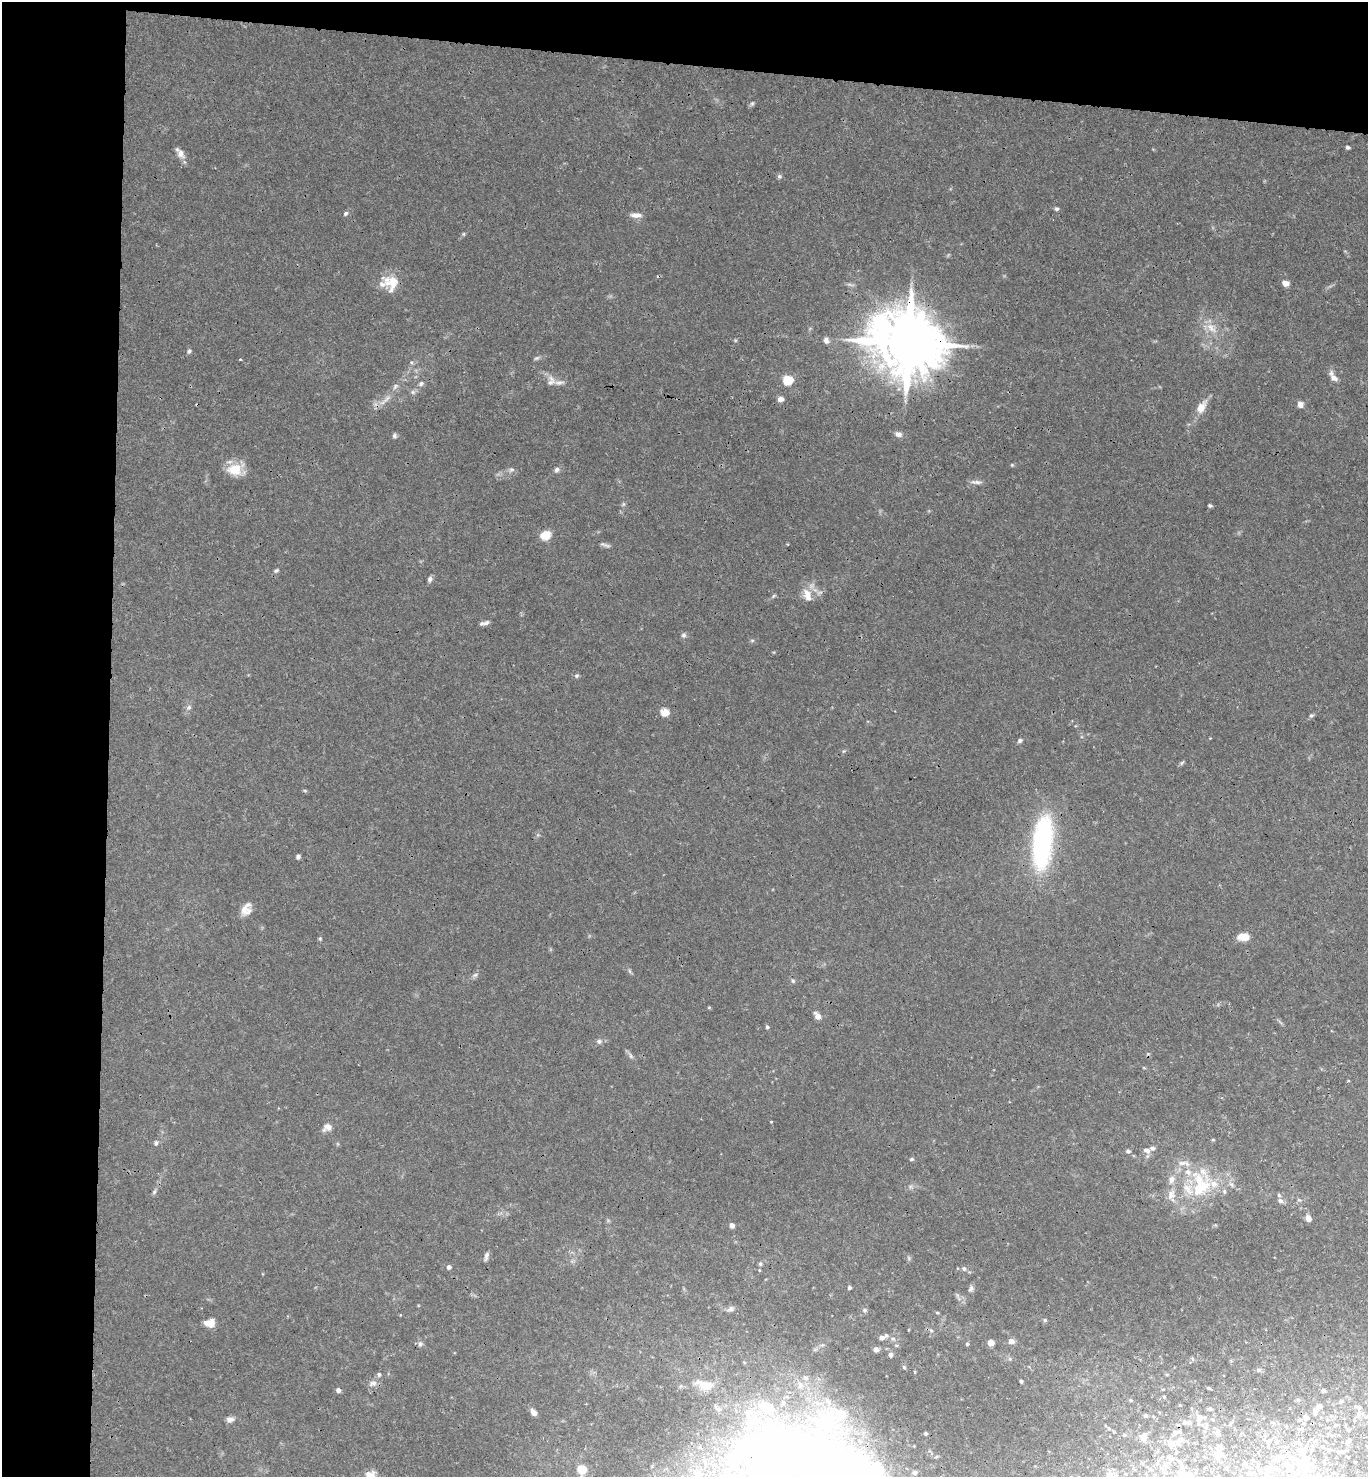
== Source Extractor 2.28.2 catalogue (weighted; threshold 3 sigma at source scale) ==
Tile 1 of 3 x 3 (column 1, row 1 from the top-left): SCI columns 161-1526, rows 2961-4435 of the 4516 x 4442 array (HDU 1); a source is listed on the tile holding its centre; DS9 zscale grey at full resolution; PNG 1370 x 1479 px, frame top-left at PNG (2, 2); no overlay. Shown black and unused: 12% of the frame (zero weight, under 3 of 4 exposures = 6% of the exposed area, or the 3 px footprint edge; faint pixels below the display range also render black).
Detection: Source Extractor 2.28.2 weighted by HDU 2 'WHT'; one run over the whole footprint, this tile lists its part. Background 0.0367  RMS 0.0029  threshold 0.0132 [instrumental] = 3 sigma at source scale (4.5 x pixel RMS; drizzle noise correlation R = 1.50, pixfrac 1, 0.05/0.05 arcsec/px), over >= 5 px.
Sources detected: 175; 1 too faint to see at this stretch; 3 inside a brighter object's white glare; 2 cosmic-ray / hot-pixel residue — not listed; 21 inside a brighter listed object's ellipse — not listed separately; the other 148 listed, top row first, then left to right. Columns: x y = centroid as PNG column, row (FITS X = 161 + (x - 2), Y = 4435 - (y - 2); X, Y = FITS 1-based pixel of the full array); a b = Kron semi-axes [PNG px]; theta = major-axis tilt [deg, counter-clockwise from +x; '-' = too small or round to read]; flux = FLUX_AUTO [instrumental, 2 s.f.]
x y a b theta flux
752 104 7 5 63 0.55
1348 147 5 4 - 0.54
180 153 16 7 -55 2
779 176 6 5 - 0.58
1057 209 6 5 - 0.52
346 213 6 5 - 0.7
636 215 15 6 0 1.7
464 234 6 4 90 0.35
392 283 22 18 -42 6.3
1285 283 6 5 - 2.3
849 284 9 4 -19 0.62
1211 328 18 9 -47 3.5
826 340 9 7 -70 1.1
908 343 20 16 -14 2800
189 351 7 5 59 0.62
240 359 3 3 - 0.26
1334 378 12 8 -36 1.7
788 380 6 5 - 17
551 381 14 10 87 1.9
421 383 8 6 58 0.77
395 386 10 6 47 0.96
413 392 6 6 - 0.66
387 398 12 5 49 1.3
780 399 5 4 - 2.1
1300 404 8 7 - 1.2
1201 407 20 10 57 3.3
898 434 9 6 -17 1.4
394 436 6 6 - 0.65
1012 465 5 4 - 0.29
235 469 19 15 -1 5.9
511 470 8 6 22 0.84
557 470 7 6 - 0.83
976 482 17 5 -3 1.2
623 504 6 4 90 0.46
1210 506 5 4 - 0.47
545 535 11 9 21 4.2
607 545 13 3 -11 0.77
276 571 7 5 26 0.56
430 579 7 6 - 0.83
807 595 20 11 -71 3.3
774 596 6 4 46 0.41
485 623 11 6 20 1
683 635 7 7 - 0.71
752 640 6 4 0 0.39
576 676 6 6 - 0.55
189 707 8 6 45 0.87
665 712 9 8 - 2.7
1311 715 6 5 - 0.56
1020 741 7 5 31 0.65
844 751 6 4 70 0.35
1182 763 7 5 58 0.48
305 791 6 4 -19 0.35
1042 843 61 21 85 47
298 857 5 4 - 0.75
244 909 21 9 61 2.5
1243 937 13 8 -1 3.6
320 938 5 4 - 0.4
630 971 7 4 -71 0.48
475 975 6 5 - 0.65
793 981 6 5 - 0.51
817 1016 11 7 -52 1.6
767 1027 5 4 - 0.52
599 1041 7 6 - 0.88
631 1056 9 5 -67 0.75
1144 1068 5 3 - 0.27
1348 1081 4 3 - 0.23
771 1122 4 3 - 0.21
327 1127 13 10 31 1.9
1213 1140 5 3 - 0.29
156 1143 6 5 - 0.69
1147 1150 10 7 -21 1.5
1128 1151 5 5 - 0.69
912 1159 6 4 16 0.48
1182 1163 15 6 9 1.8
1188 1172 9 8 - 2.2
1171 1179 11 8 72 2
1232 1184 9 6 -42 1
1199 1189 25 17 69 11
1224 1191 7 6 - 0.73
154 1192 8 4 55 0.57
1171 1195 15 10 69 2.7
1299 1200 6 3 -18 0.39
1280 1201 7 6 - 1
1308 1218 7 6 - 1.6
732 1225 6 5 - 1.2
486 1256 12 5 78 0.91
449 1267 5 5 - 0.79
964 1269 6 6 - 0.78
849 1287 4 4 - 0.63
971 1289 8 6 62 0.83
865 1310 6 5 - 0.56
937 1313 5 3 - 0.31
1045 1320 5 5 - 0.39
210 1323 11 8 1 3.5
931 1330 6 5 - 0.48
881 1338 6 5 - 1.1
893 1339 6 5 - 0.64
1011 1341 6 5 - 1.6
991 1343 5 5 - 2
420 1344 7 6 - 0.81
967 1344 5 4 - 0.45
876 1349 5 5 - 1.6
890 1355 5 5 - 1
1010 1359 6 5 - 0.48
904 1367 5 4 - 0.51
1258 1370 7 6 - 0.63
379 1374 6 5 - 0.57
1167 1374 5 3 - 0.27
1021 1381 4 3 - 0.61
373 1383 11 8 18 1.5
1209 1388 4 3 - 0.33
338 1390 5 4 - 1.2
1323 1390 5 4 - 0.61
1164 1396 3 3 - 0.31
1130 1400 4 4 - 0.33
1319 1406 6 5 - 1.3
1359 1407 7 6 - 1
1210 1408 6 4 7 0.45
534 1412 7 5 -49 1.6
1315 1413 6 6 - 0.91
1146 1415 5 4 - 0.49
1306 1417 7 6 - 0.98
1199 1418 9 9 - 2.2
230 1419 10 6 0 1.3
1188 1422 14 6 -9 1.6
1335 1425 5 3 - 0.29
1175 1432 7 6 - 0.87
1218 1432 8 6 52 0.81
1124 1435 4 4 - 0.39
1143 1437 9 7 68 1.9
1349 1441 6 5 - 0.73
1268 1442 6 6 - 0.8
1171 1444 12 9 1 2
1328 1449 6 4 -2 0.41
1301 1450 15 7 20 2.4
1338 1452 7 4 -5 0.56
1218 1455 14 10 57 1.9
781 1458 366 139 -48 350
1304 1461 14 8 -18 2.6
1355 1462 4 2 - 0.19
1245 1463 4 4 - 0.7
1287 1466 14 6 -51 1.8
582 1469 8 7 - 5
1267 1469 8 6 14 1
1278 1469 6 4 -20 0.55
1250 1473 6 5 - 0.83
1109 1475 15 9 59 1.9
1185 1476 11 8 12 5.7
Overlapping masked pixels (flux is a lower limit): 2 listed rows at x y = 908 343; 781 1458
Isophote crosses this tile's border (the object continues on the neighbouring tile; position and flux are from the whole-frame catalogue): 3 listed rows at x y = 781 1458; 1109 1475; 1185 1476